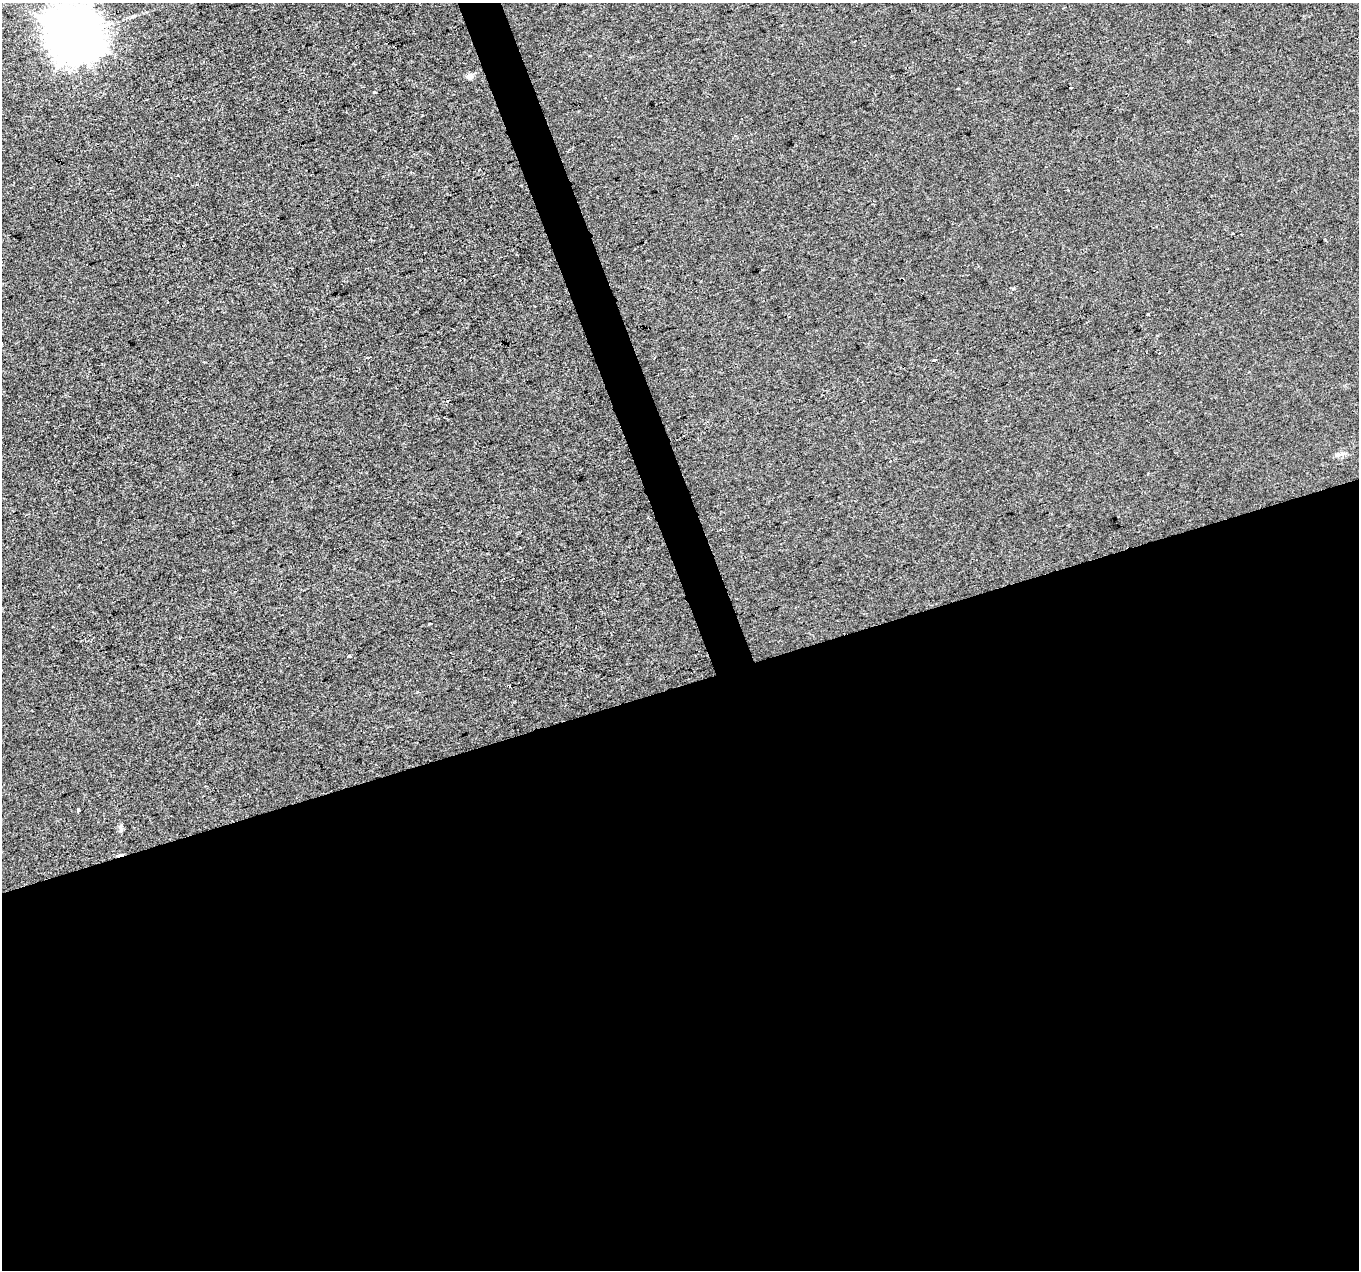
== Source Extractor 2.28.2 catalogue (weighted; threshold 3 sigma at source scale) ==
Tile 15 of 4 x 4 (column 3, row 4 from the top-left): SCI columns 2716-4072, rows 122-1389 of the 5430 x 5260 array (HDU 1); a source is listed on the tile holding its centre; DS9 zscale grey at full resolution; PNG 1361 x 1272 px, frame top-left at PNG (2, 3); no overlay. Shown black and unused: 48% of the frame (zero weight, under 2 of 3 exposures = <1% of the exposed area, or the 3 px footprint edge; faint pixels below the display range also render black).
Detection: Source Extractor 2.28.2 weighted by HDU 2 'WHT'; one run over the whole footprint, this tile lists its part. Background -1.98e-04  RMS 0.0056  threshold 0.025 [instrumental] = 3 sigma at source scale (4.5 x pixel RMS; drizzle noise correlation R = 1.50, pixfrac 1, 0.0396/0.0396 arcsec/px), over >= 5 px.
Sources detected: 15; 2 cosmic-ray / hot-pixel residue — not listed; the other 13 listed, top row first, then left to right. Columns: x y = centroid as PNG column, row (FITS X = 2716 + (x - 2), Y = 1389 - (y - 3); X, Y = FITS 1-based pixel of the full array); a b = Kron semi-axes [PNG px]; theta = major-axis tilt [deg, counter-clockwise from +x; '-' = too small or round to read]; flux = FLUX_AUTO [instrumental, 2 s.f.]
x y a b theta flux
74 35 17 16 - 1900
590 56 3 3 - 0.57
470 76 9 7 33 2.3
374 93 3 3 - 2.6
1013 289 4 3 - 0.65
1148 314 3 3 - 1
654 358 3 2 - 0.4
934 360 3 3 - 7
1340 455 16 5 16 2.4
648 518 3 3 - 0.53
349 655 3 3 - 2.9
78 810 3 3 - 2.4
121 830 7 5 73 1.2
Isophote crosses this tile's border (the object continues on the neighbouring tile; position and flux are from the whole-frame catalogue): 1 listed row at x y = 74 35